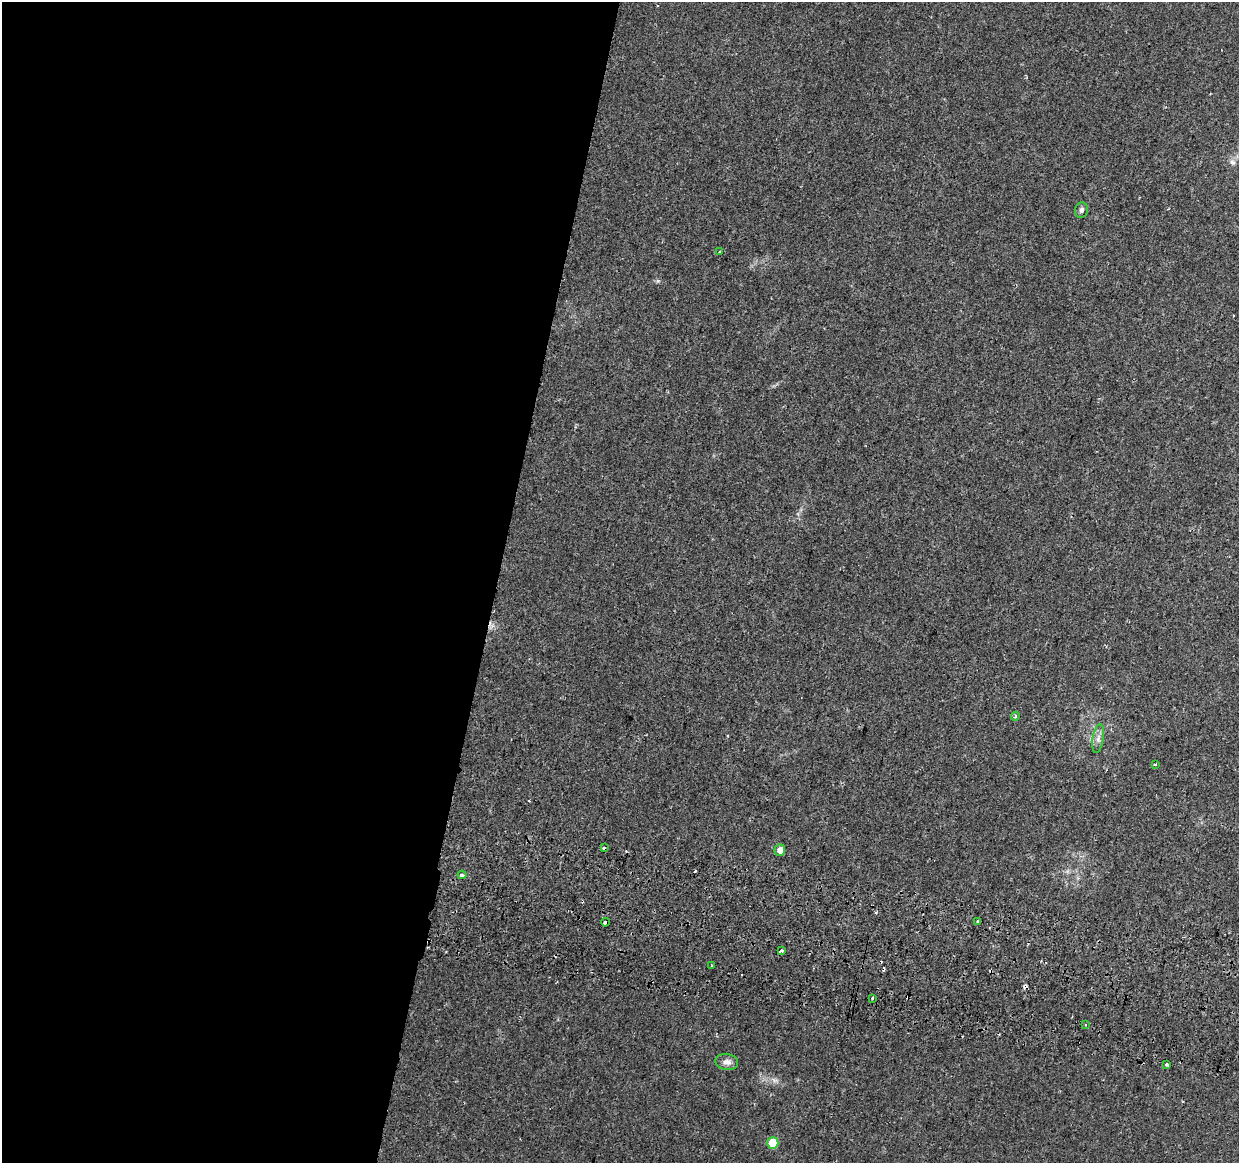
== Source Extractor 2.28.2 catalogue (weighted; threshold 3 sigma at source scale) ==
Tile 5 of 4 x 4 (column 1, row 2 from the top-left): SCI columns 19-1255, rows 2655-3815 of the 4976 x 5248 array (HDU 1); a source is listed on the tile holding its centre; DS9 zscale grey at full resolution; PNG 1241 x 1165 px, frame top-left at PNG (2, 2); each listed source drawn as its Kron ellipse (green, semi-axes under 4 px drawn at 4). Shown black and unused: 40% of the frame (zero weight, under 2 of 3 exposures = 3% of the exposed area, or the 3 px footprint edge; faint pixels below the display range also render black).
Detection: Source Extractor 2.28.2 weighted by HDU 2 'WHT'; one run over the whole footprint, this tile lists its part. Background 0.0385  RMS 0.0038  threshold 0.0173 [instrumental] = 3 sigma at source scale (4.5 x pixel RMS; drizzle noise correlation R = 1.50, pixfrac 1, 0.0396/0.0396 arcsec/px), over >= 5 px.
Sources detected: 24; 7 cosmic-ray / hot-pixel residue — neither listed nor drawn; the other 17 listed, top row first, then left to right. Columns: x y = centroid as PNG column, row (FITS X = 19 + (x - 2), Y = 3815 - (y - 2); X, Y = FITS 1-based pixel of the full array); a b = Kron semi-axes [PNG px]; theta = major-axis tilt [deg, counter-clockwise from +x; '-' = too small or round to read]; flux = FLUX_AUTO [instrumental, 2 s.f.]
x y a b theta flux
1081 210 8 6 78 1.1
720 252 3 3 - 3.5
1015 716 4 3 - 0.55
1098 738 14 5 80 1.7
1155 765 3 3 - 1.1
604 848 3 3 - 2.7
780 850 6 5 - 2.3
462 875 4 3 - 3
978 921 3 2 - 0.55
605 922 4 3 - 3.1
781 951 4 3 - 2.4
712 966 3 2 - 0.45
872 998 3 3 - 1.4
1086 1025 3 2 - 0.39
727 1062 11 8 -8 1.9
1166 1065 3 3 - 1
773 1143 5 5 - 12
Overlapping masked pixels (flux is a lower limit): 2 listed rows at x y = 462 875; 605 922